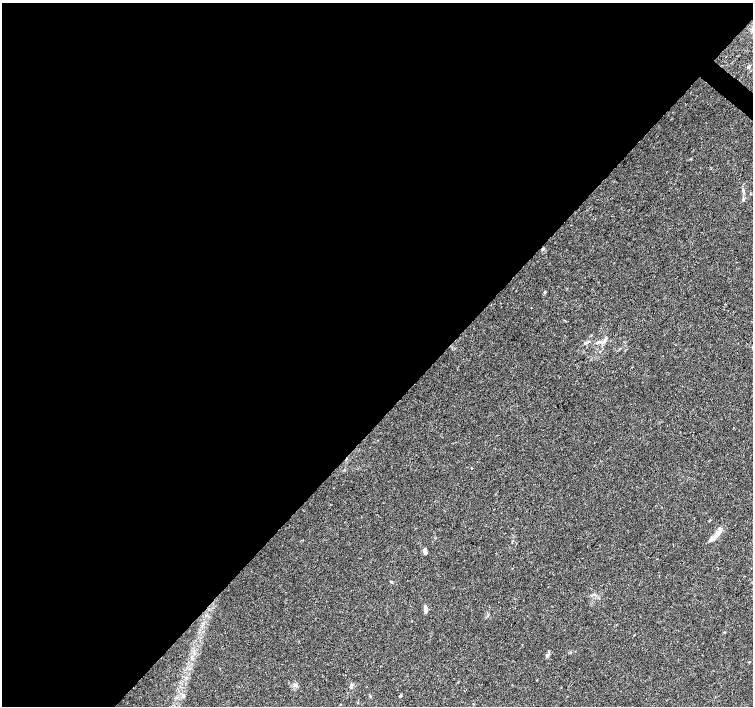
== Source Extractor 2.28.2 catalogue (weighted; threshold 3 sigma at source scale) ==
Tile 5 of 4 x 4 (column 1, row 2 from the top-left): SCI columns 8-1509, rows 3048-4454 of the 6016 x 6028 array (HDU 1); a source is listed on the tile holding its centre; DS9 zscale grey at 2 x 2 block average (1 PNG px = mean of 2 x 2 image px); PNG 755 x 708 px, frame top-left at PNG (2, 3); no overlay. Shown black and unused: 59% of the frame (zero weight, under 3 of 4 exposures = <1% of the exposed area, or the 3 px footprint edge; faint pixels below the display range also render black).
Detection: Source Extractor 2.28.2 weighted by HDU 2 'WHT'; one run over the whole footprint, this tile lists its part. Background 0.0466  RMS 0.0039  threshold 0.0176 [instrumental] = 3 sigma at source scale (4.5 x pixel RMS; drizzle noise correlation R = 1.50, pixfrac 1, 0.0396/0.0396 arcsec/px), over >= 5 px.
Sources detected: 17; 1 cosmic-ray / hot-pixel residue — not listed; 1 inside a brighter listed object's ellipse — not listed separately; the other 15 listed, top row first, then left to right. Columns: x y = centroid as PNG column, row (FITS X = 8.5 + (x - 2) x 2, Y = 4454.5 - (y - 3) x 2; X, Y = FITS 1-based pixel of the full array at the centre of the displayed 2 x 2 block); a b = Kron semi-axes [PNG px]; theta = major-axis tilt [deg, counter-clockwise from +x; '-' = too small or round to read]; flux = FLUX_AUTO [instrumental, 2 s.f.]
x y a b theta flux
748 67 4 3 - 1
743 200 3 2 - 0.67
545 292 3 2 - 1.3
598 342 5 3 - 1.4
585 343 3 2 - 0.61
718 533 19 5 44 6.8
425 551 6 4 -83 3.3
391 582 3 3 - 0.75
425 608 8 4 -79 3
724 632 3 2 - 0.57
547 655 6 2 45 0.96
295 685 7 3 -49 1.7
351 685 6 3 70 2.1
183 696 4 4 - 1.6
400 696 4 3 - 0.97
Diffuse or blended objects may show on this block-average render without a row.